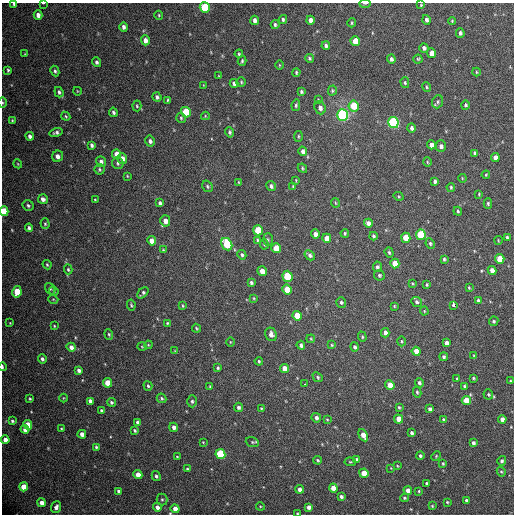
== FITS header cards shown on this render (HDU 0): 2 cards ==
NAXIS1  =                  512 / Axis length
NAXIS2  =                  512 / Axis length

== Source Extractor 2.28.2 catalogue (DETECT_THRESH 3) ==
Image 512 x 512 px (HDU 0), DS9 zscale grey, 1 PNG px = 1 image px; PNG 516 x 516 px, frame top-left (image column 1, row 512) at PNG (2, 3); each listed source drawn as its Kron ellipse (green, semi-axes under 4 px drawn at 4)
Background 467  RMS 21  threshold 63.2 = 3 sigma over >= 5 px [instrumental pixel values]
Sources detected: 266; all 266 listed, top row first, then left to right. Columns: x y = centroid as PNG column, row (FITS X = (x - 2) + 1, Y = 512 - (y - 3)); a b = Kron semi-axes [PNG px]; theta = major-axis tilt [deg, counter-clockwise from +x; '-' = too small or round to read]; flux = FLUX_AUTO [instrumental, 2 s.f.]
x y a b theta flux
43 3 3 2 - 1100
365 3 5 2 - 2500
14 4 3 3 - 2300
421 5 4 3 - 1400
205 7 5 5 - 81000
38 15 4 4 - 8000
159 15 4 4 - 1700
283 19 4 3 - 2500
255 20 4 4 - 5900
310 20 4 4 - 6200
427 20 5 4 - 4300
452 21 4 4 - 1700
352 23 4 4 - 1600
275 25 4 4 - 2500
124 27 4 4 - 4900
460 33 4 4 - 3200
145 40 5 4 - 8300
355 41 5 5 - 27000
326 45 4 4 - 3300
424 48 5 4 - 4200
432 53 5 4 - 16000
25 54 3 2 - 900
239 54 4 3 - 2100
309 58 4 4 - 2200
391 59 4 4 - 3800
418 59 4 4 - 1600
242 61 5 3 - 2300
97 62 5 4 - 3400
279 65 4 3 - 1200
8 70 4 3 - 2000
55 71 5 4 - 2700
296 72 4 3 - 1800
476 72 4 3 - 1300
218 76 3 2 - 960
241 82 5 4 - 1900
234 83 4 4 - 4500
405 83 5 4 - 1900
203 85 3 2 - 930
427 87 5 4 - 1700
77 91 4 2 - 1100
332 91 5 4 - 1900
59 92 5 4 - 3000
301 92 4 3 - 2400
157 97 5 4 - 3600
168 100 3 3 - 1600
318 100 3 3 - 1400
2 102 5 3 - 1600
438 102 7 5 68 2800
296 105 6 4 81 2100
465 105 5 4 - 2500
137 106 5 4 - 1800
354 106 5 5 - 40000
320 108 7 5 -67 5500
113 112 5 4 - 3200
186 112 5 5 - 62000
343 115 6 5 - 280000
66 116 5 4 - 1500
205 116 4 4 - 1300
181 118 5 5 - 2100
12 121 3 2 - 1500
393 123 5 5 - 260000
411 128 4 3 - 4300
56 132 6 4 15 3700
230 132 5 4 - 2700
30 136 4 4 - 5200
298 136 5 3 - 1400
150 141 5 4 - 4100
92 145 4 3 - 3400
431 145 4 4 - 7200
441 146 6 5 - 4500
303 151 5 4 - 5500
475 153 4 3 - 3100
117 154 5 4 - 17000
58 156 6 5 - 7900
495 157 4 4 - 6800
122 159 5 4 - 12000
101 161 5 5 - 3700
427 162 5 3 - 1200
118 163 6 5 - 2900
18 164 4 3 - 1200
302 168 5 4 - 1800
99 169 5 5 - 2400
486 175 4 3 - 1400
127 176 4 3 - 1300
462 178 4 3 - 1300
296 180 3 3 - 1100
435 181 4 4 - 3400
239 182 3 2 - 1200
207 186 6 5 - 2300
271 186 5 4 - 3600
293 186 3 3 - 1200
451 187 4 3 - 2000
479 194 3 3 - 1400
398 196 5 3 - 1400
43 199 5 4 - 5800
95 200 3 2 - 1300
160 203 4 3 - 3600
335 203 5 3 - 1300
488 203 5 4 - 2200
28 205 6 5 - 3000
4 211 5 4 - 55000
458 211 4 3 - 2100
165 221 5 5 - 10000
368 223 5 4 - 6100
45 224 5 4 - 1700
29 228 4 4 - 3700
258 230 5 4 - 52000
345 233 4 4 - 2000
315 234 5 4 - 6800
421 235 5 5 - 79000
374 236 4 3 - 2600
507 237 4 3 - 2300
327 238 4 4 - 13000
406 238 5 4 - 32000
258 240 4 3 - 1900
268 240 6 5 - 2300
498 240 4 2 - 1100
152 241 5 4 - 11000
430 243 5 4 - 2400
227 244 6 5 - 77000
264 245 5 4 - 1600
276 248 5 4 - 21000
163 250 3 2 - 1400
389 252 5 4 - 2300
242 255 5 4 - 2600
310 255 6 4 -47 4200
444 259 3 3 - 2000
500 259 5 4 - 29000
395 263 5 4 - 23000
47 265 5 3 - 1700
377 267 5 4 - 3200
68 269 5 3 - 1800
492 270 4 4 - 8500
262 271 5 4 - 13000
379 275 5 5 - 2600
287 276 5 5 - 80000
251 283 4 3 - 2800
412 283 3 2 - 1200
427 285 3 3 - 1700
469 288 3 3 - 1400
50 289 6 4 -53 2400
287 289 5 4 - 33000
54 291 5 3 - 1900
17 292 6 4 79 34000
143 293 7 4 46 3000
254 298 4 3 - 1300
53 299 5 3 - 1200
478 300 4 3 - 2400
341 302 5 5 - 2900
417 302 5 4 - 3100
131 305 5 3 - 1700
453 305 4 3 - 320000
183 306 4 3 - 1500
394 306 3 3 - 1400
424 311 4 4 - 1400
297 316 5 4 - 24000
494 321 5 4 - 2600
10 323 3 2 - 1000
167 323 3 3 - 1500
54 326 4 3 - 1400
196 328 4 3 - 1700
385 333 4 4 - 6200
109 334 5 4 - 1800
271 334 7 5 -67 7400
362 337 5 4 - 1600
311 339 4 3 - 1300
402 341 5 3 - 1400
230 342 5 3 - 1200
446 343 4 4 - 6900
148 345 4 3 - 1200
301 345 4 4 - 3700
332 345 4 3 - 1500
71 347 4 4 - 6100
142 347 4 3 - 1100
355 347 5 4 - 3200
175 351 3 3 - 1000
416 351 4 4 - 12000
474 355 3 3 - 1100
444 357 4 4 - 2800
42 359 4 4 - 3500
259 361 4 3 - 1900
2 367 4 2 - 2800
218 368 3 3 - 2000
285 368 5 4 - 16000
79 370 4 4 - 4600
318 377 5 4 - 2300
473 378 4 3 - 1600
457 379 4 3 - 2200
511 381 3 3 - 1800
107 383 5 4 - 26000
419 383 5 4 - 3500
304 384 3 2 - 2900
390 385 5 4 - 20000
148 386 5 4 - 2200
210 386 4 3 - 1700
464 386 4 3 - 2000
417 392 5 4 - 2000
488 394 5 5 - 2200
63 398 4 3 - 1100
161 398 5 4 - 2400
30 399 3 3 - 1600
90 401 4 4 - 5400
192 401 6 4 -89 3000
466 401 5 4 - 33000
111 402 4 4 - 2200
239 407 5 4 - 3800
399 407 4 3 - 1800
261 408 4 3 - 1400
430 409 4 3 - 4100
102 411 3 3 - 3100
316 418 5 4 - 4800
399 419 4 4 - 17000
502 419 4 4 - 7400
327 420 4 3 - 1200
444 420 4 4 - 4300
12 421 4 3 - 2300
138 422 4 3 - 3900
28 425 4 4 - 26000
174 427 5 4 - 5400
25 429 4 4 - 8800
61 429 4 3 - 1600
135 430 4 3 - 2000
411 433 4 3 - 3200
82 434 4 4 - 8200
363 435 6 4 -62 16000
5 440 4 4 - 9300
203 442 3 2 - 1100
252 442 7 4 -21 2200
473 443 3 3 - 3600
96 447 4 3 - 2000
220 454 5 4 - 110000
420 456 4 4 - 2600
436 456 5 3 - 1300
177 457 3 3 - 1300
318 460 4 3 - 1800
357 460 4 3 - 3600
502 461 5 4 - 3500
350 462 5 4 - 1500
443 463 3 3 - 1600
397 466 4 2 - 1100
391 468 3 3 - 970
187 469 3 3 - 2000
501 472 5 4 - 1900
364 473 4 4 - 24000
138 475 4 4 - 17000
156 476 5 4 - 2700
426 483 3 3 - 2200
24 487 4 4 - 27000
333 488 4 4 - 15000
300 489 4 4 - 6000
408 490 4 4 - 9100
119 491 4 3 - 3600
419 491 3 2 - 1300
341 497 4 3 - 3600
404 498 4 4 - 2000
162 499 6 5 - 2600
466 500 3 3 - 2700
41 502 4 4 - 8900
447 502 4 3 - 1500
260 506 4 3 - 1300
432 506 3 3 - 1300
56 507 6 5 - 5900
157 507 4 4 - 7300
309 507 4 4 - 6900
175 509 4 4 - 13000
297 513 3 2 - 1300
At the frame edge (FLAGS 8, measured only in part): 9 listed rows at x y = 43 3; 365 3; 14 4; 205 7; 2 102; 4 211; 2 367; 175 509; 297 513